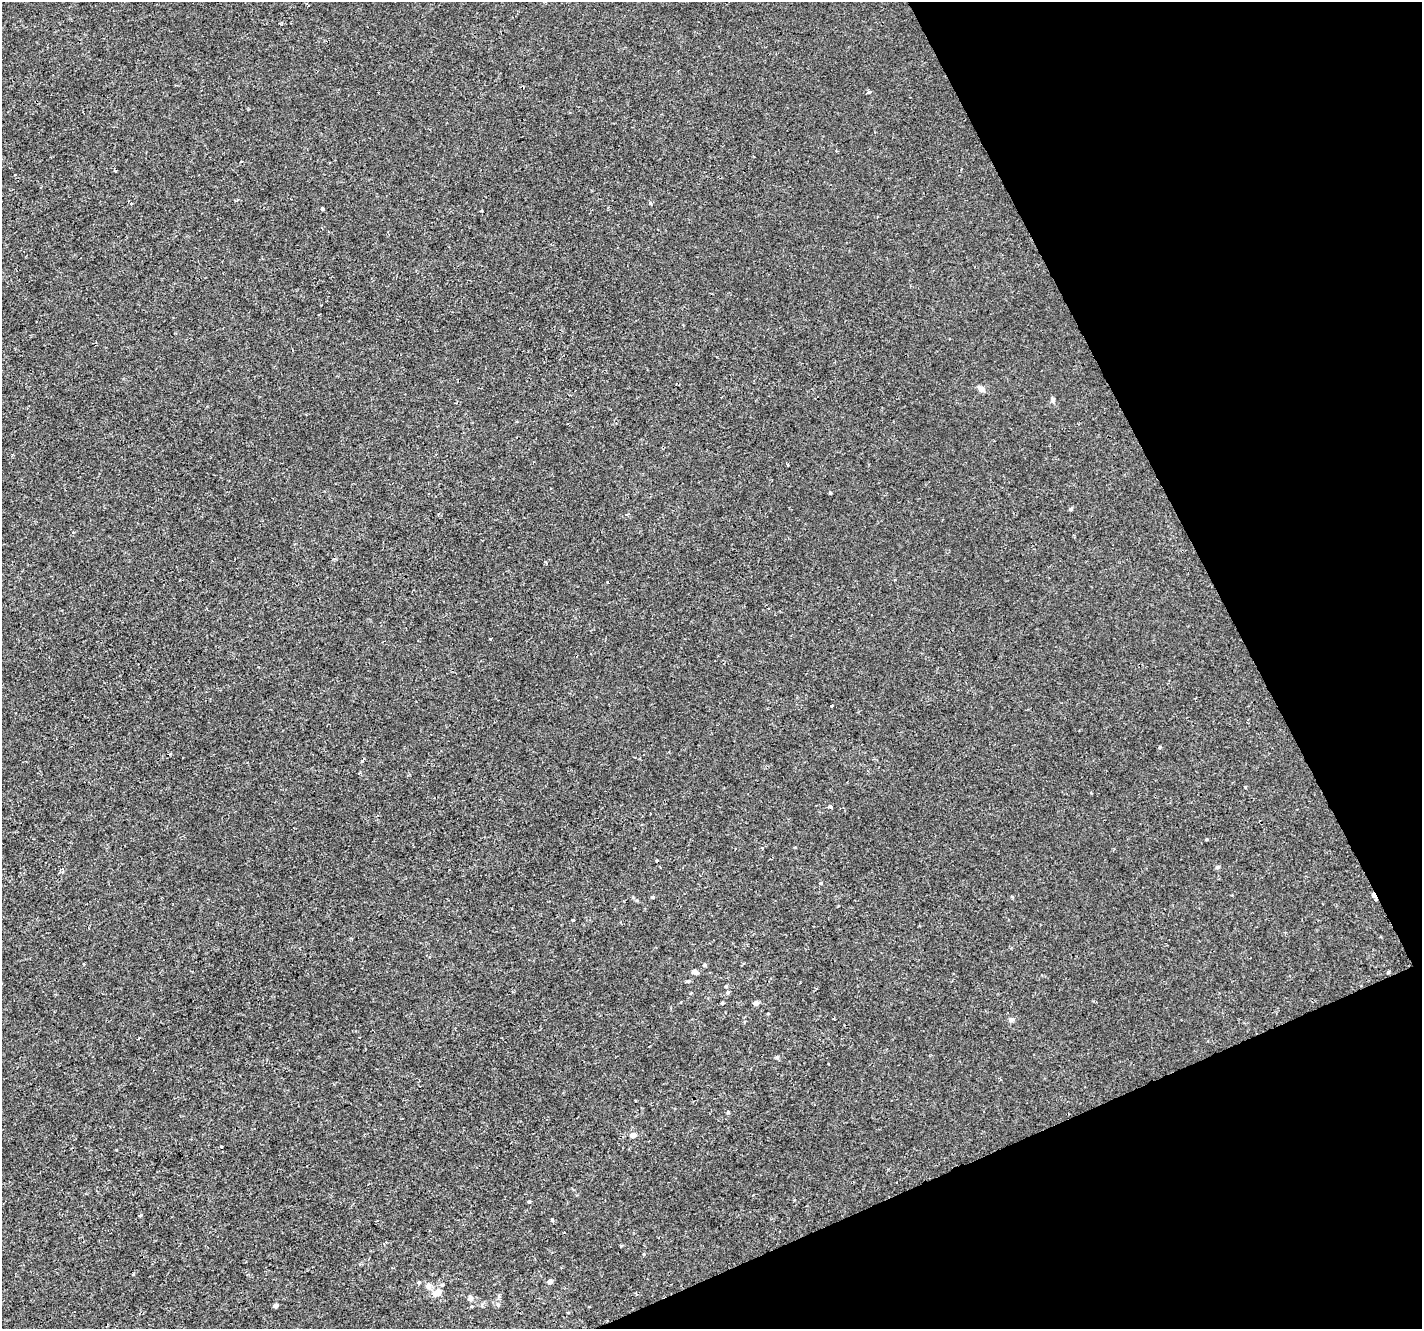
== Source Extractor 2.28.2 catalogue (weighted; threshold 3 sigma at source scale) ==
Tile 12 of 4 x 4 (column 4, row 3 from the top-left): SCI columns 4262-5681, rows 1419-2745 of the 5683 x 5550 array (HDU 1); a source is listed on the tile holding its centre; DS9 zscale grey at full resolution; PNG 1424 x 1331 px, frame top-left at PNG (2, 2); no overlay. Shown black and unused: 21% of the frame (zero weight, under 2 of 3 exposures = <1% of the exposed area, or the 3 px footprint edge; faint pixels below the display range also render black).
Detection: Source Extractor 2.28.2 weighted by HDU 2 'WHT'; one run over the whole footprint, this tile lists its part. Background -2.55e-04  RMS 0.0022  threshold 0.00974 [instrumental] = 3 sigma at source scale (4.5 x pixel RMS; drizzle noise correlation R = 1.50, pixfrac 1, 0.0396/0.0396 arcsec/px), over >= 5 px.
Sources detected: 46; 1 cosmic-ray / hot-pixel residue — not listed; the other 45 listed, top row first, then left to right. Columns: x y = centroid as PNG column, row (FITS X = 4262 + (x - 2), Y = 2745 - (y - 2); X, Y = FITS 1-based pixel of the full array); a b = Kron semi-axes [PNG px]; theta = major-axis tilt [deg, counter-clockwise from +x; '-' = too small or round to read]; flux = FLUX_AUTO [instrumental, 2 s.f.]
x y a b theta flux
869 92 4 3 - 1.1
116 170 4 2 - 0.21
651 203 4 4 - 0.5
322 209 4 3 - 0.52
482 211 3 2 - 0.34
319 314 3 2 - 0.15
981 389 9 6 -33 1.1
1052 399 8 5 -72 0.47
830 493 3 3 - 0.39
1071 509 5 4 - 0.41
607 582 3 2 - 0.27
1160 747 4 4 - 0.36
362 760 6 3 62 0.43
1245 787 4 3 - 0.19
830 807 5 3 - 0.53
1206 839 4 3 - 0.22
63 870 7 4 90 0.48
1373 895 7 4 -58 0.91
652 897 4 4 - 0.21
573 920 4 3 - 0.7
84 964 3 2 - 0.18
705 965 5 4 - 0.31
695 972 7 5 -28 0.97
1388 972 5 4 - 0.24
688 981 5 4 - 0.26
726 986 4 4 - 0.28
723 1003 4 3 - 0.4
756 1003 5 4 - 1
1011 1020 8 6 17 0.6
777 1057 6 5 - 0.36
728 1112 5 3 - 0.23
633 1135 5 5 - 1.4
221 1146 3 2 - 0.28
529 1202 5 3 - 0.21
140 1215 4 3 - 0.62
552 1220 4 3 - 0.45
564 1232 3 2 - 0.15
419 1282 5 4 - 0.25
549 1282 6 5 - 0.84
442 1285 5 4 - 0.32
428 1286 8 7 - 0.85
437 1292 8 7 - 2.2
470 1298 7 6 - 0.93
498 1305 6 5 - 0.36
276 1306 5 4 - 0.78
Overlapping masked pixels (flux is a lower limit): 1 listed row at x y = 1373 895
Unlisted compact peaks at least as high as the median listed source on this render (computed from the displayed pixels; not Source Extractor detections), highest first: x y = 1218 867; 821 883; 133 1274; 490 639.